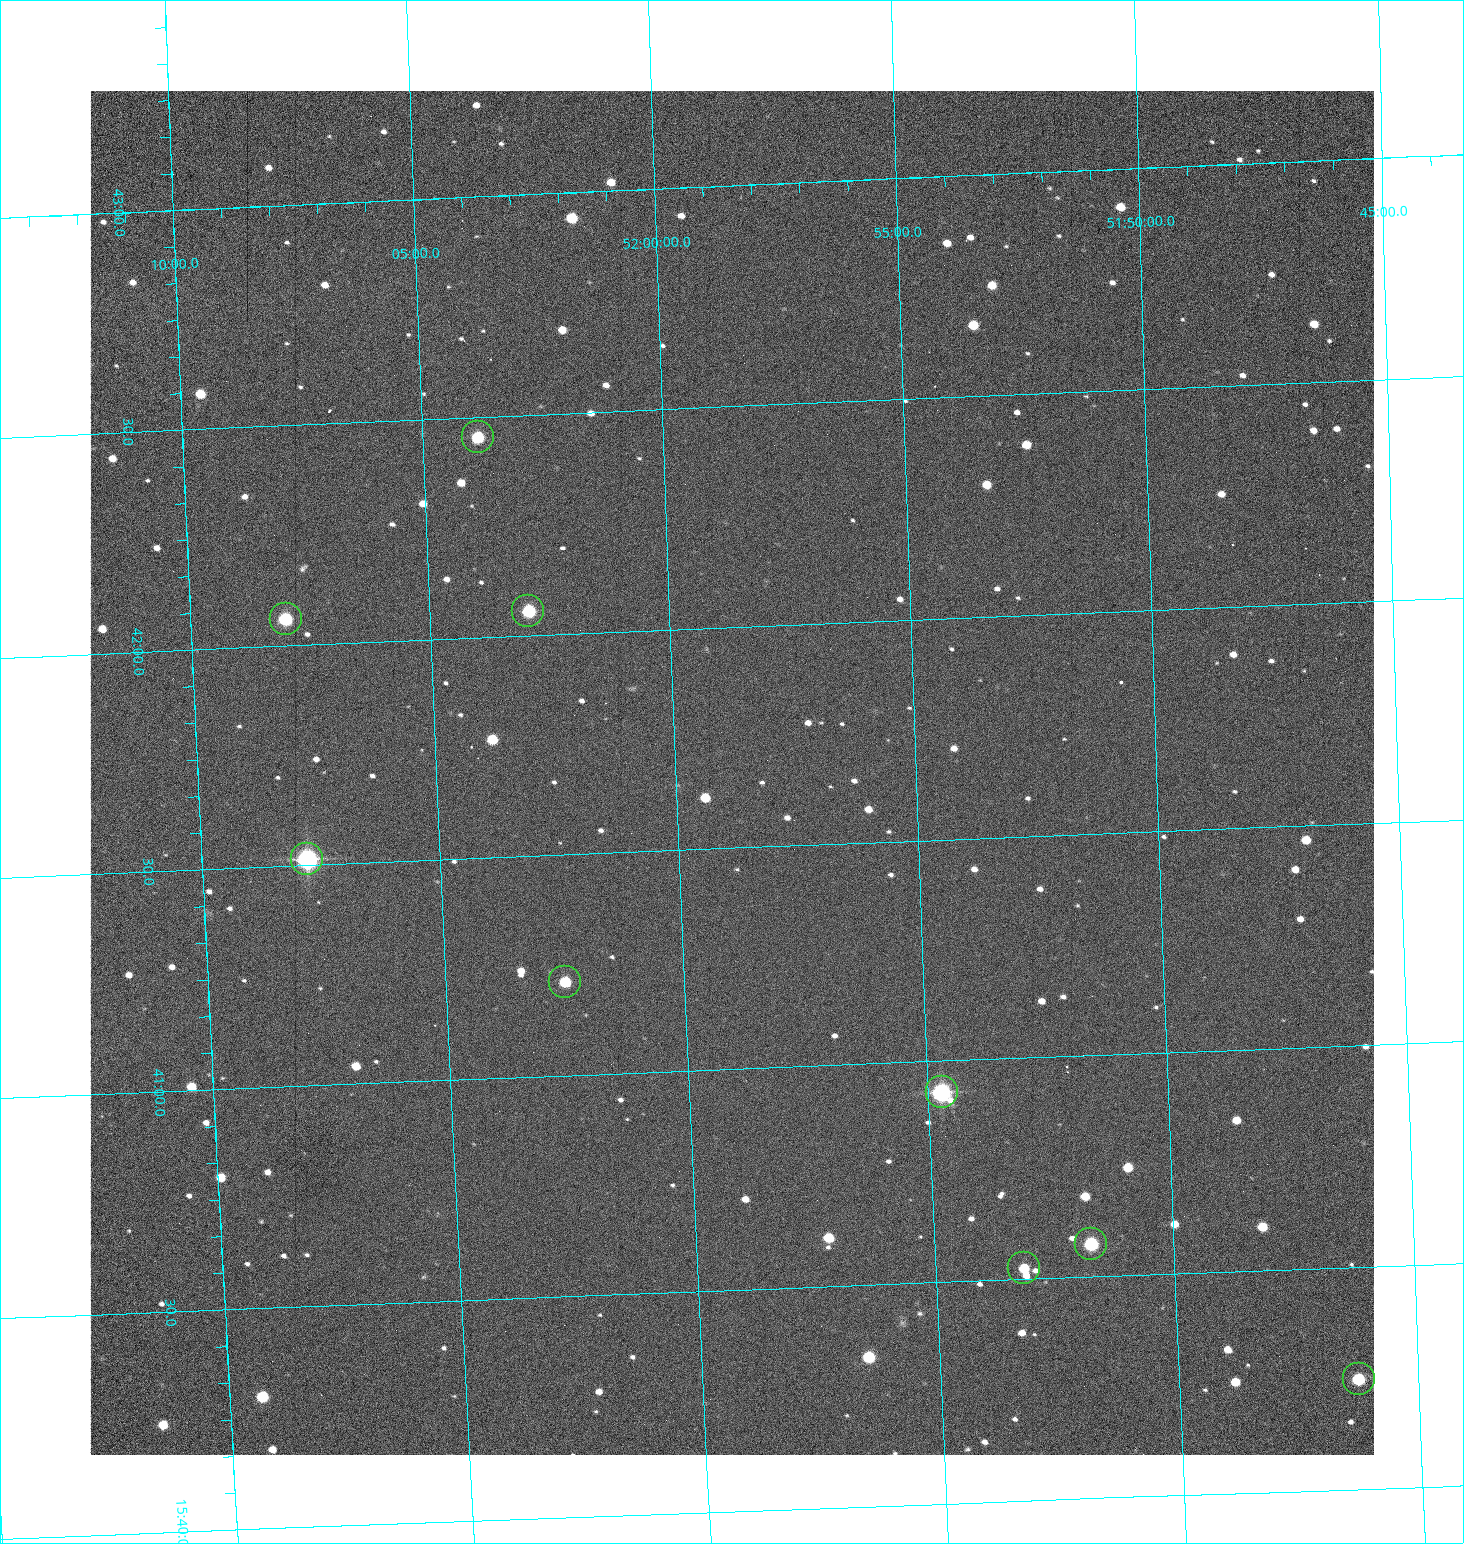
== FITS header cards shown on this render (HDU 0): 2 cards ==
NAXIS1  =                 1284 /fastest changing axis
NAXIS2  =                 1364 /next to fastest changing axis

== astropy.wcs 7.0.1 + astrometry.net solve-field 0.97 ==
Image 1284 x 1364 px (HDU 0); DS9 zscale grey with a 90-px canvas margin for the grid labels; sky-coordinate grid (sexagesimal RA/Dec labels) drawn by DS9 from the SOLVED WCS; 9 Tycho-2 reference stars matched to detected sources circled (green)
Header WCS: RA---TAN/DEC--TAN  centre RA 15:41:40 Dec +51:59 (235.42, +51.98 deg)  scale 1.26 arcsec/px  FOV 26.9' x 28.5'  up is +92 deg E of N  parity flipped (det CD > 0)
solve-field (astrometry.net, Tycho-2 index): VERIFIED the header's WCS against the Tycho-2 star catalogue (9 matches, 0 conflicts) and refined it, rather than solving blind
Solved WCS: RA---TAN-SIP/DEC--TAN-SIP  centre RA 15:41:40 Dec +51:59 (235.42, +51.98 deg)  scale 1.25 arcsec/px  FOV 26.8' x 28.5'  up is +92 deg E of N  parity flipped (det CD > 0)
The solver's refit moves the header's centre by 0.6 arcsec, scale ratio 0.997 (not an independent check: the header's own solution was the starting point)
Tycho-2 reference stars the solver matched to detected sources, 9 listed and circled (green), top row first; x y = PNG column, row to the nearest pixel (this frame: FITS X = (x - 90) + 1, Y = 1364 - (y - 91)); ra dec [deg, ICRS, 3 dp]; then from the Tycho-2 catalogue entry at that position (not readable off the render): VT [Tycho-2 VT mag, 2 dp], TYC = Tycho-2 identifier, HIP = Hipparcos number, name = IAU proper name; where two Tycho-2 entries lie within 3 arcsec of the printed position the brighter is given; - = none
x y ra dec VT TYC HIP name
478 437 235.614 +52.064 11.61 3489-1132-1 - -
528 611 235.514 +52.049 11.19 3489-1407-1 - -
286 619 235.515 +52.133 11.12 3489-1380-1 - -
307 859 235.378 +52.130 9.31 3489-1322-1 76850 -
565 982 235.303 +52.042 11.52 3489-958-1 - -
942 1092 235.232 +51.912 9.59 3489-824-1 - -
1091 1244 235.143 +51.862 10.97 3489-1016-1 - -
1024 1268 235.131 +51.886 12.29 3489-908-1 - -
1359 1379 235.062 +51.771 11.53 3489-1453-1 - -